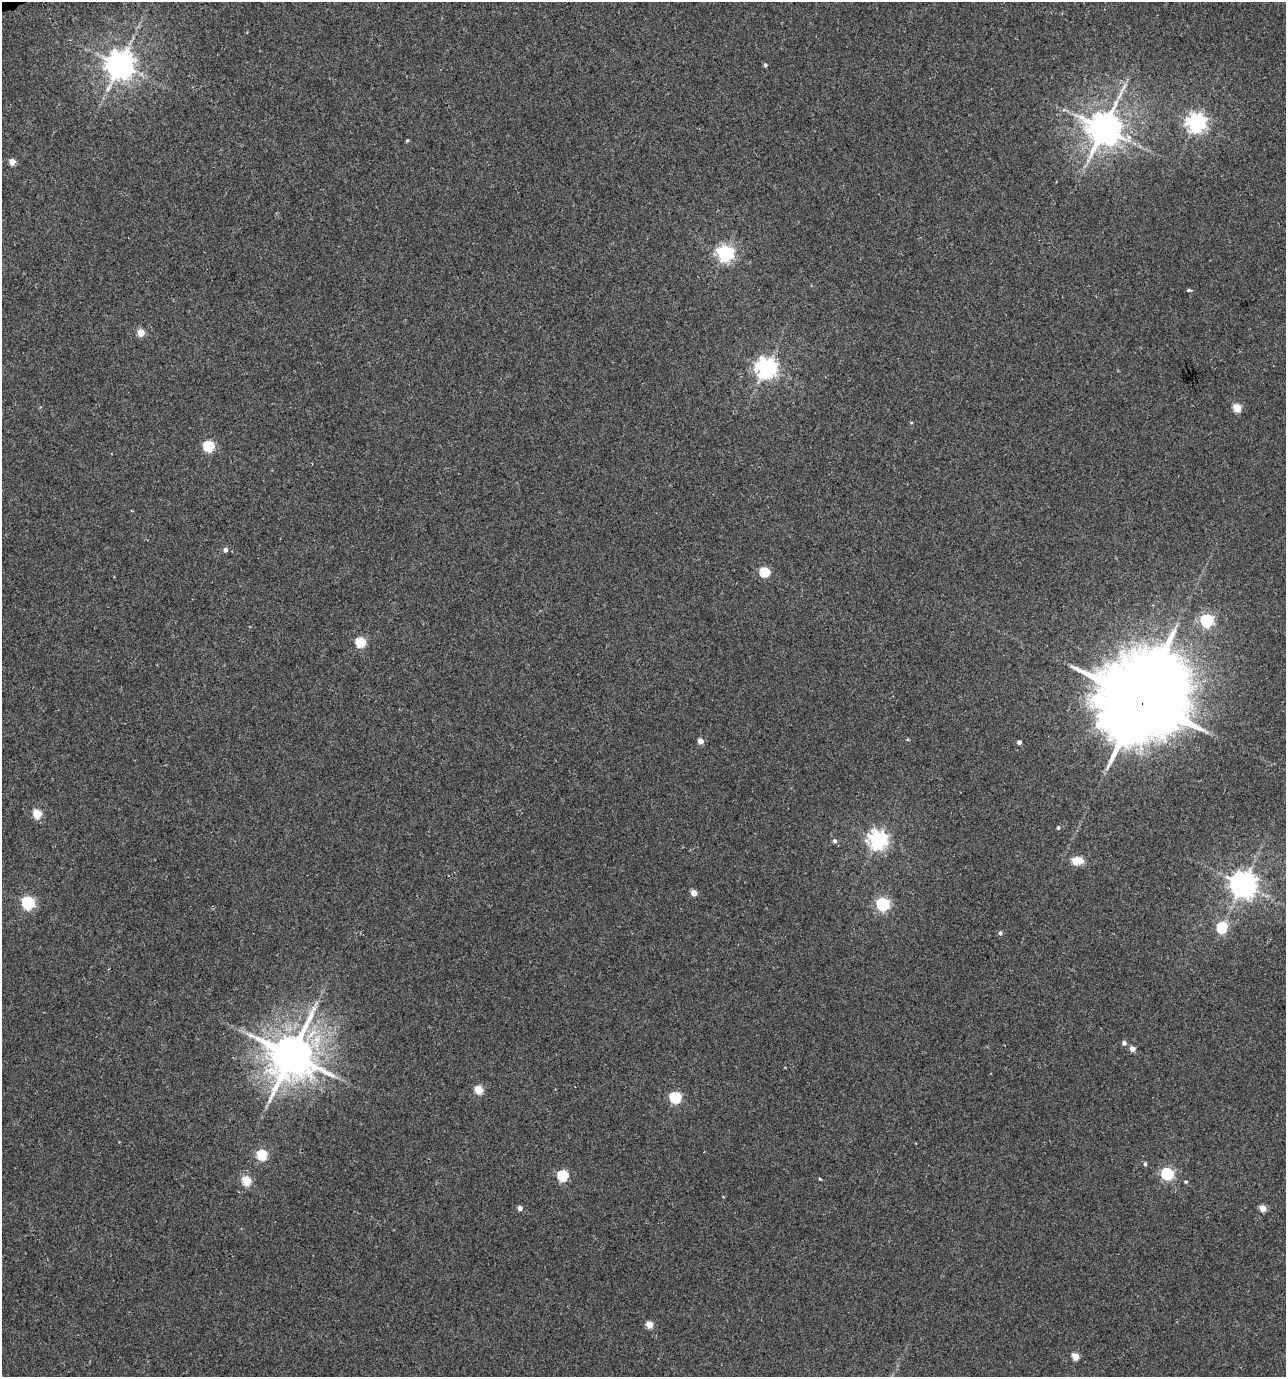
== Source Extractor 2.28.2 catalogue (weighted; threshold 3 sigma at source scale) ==
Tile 11 of 4 x 4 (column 3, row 3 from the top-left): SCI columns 2701-3984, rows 1378-2752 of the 5346 x 5507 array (HDU 1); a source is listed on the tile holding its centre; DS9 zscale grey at full resolution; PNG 1288 x 1379 px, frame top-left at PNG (2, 2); no overlay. Shown black and unused: <1% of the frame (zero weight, under 3 of 4 exposures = <1% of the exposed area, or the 3 px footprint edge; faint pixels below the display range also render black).
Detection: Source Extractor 2.28.2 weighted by HDU 2 'WHT'; one run over the whole footprint, this tile lists its part. Background 0.0212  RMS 0.0066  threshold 0.0299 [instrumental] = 3 sigma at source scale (4.5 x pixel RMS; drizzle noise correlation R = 1.50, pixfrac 1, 0.0396/0.0396 arcsec/px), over >= 5 px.
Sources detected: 48; all 48 listed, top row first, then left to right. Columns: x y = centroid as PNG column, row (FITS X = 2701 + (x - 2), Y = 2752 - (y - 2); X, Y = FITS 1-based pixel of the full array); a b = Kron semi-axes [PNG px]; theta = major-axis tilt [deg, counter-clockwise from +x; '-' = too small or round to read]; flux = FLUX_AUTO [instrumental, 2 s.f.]
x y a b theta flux
120 65 9 8 - 940
765 65 4 4 - 1.2
1196 123 7 7 - 320
1104 128 9 9 - 1500
407 141 4 3 - 0.77
12 162 4 4 - 8.2
725 253 6 6 - 210
1189 290 6 3 -6 1.1
141 333 5 4 - 14
766 368 7 7 - 400
1237 408 5 5 - 17
911 422 4 3 - 0.52
208 446 5 5 - 52
225 550 5 5 - 2.4
764 572 5 5 - 37
1207 620 6 6 - 110
360 642 5 5 - 39
1140 699 28 25 47 8000
700 741 4 4 - 6.3
1019 742 4 4 - 2.5
37 814 5 5 - 26
1058 828 4 4 - 1.1
877 840 7 7 - 300
835 841 5 5 - 1.6
1075 861 5 4 - 13
1080 861 5 4 - 12
1243 884 8 8 - 750
694 893 4 4 - 7.5
28 903 6 6 - 97
882 904 6 6 - 110
1222 928 6 5 - 52
1000 933 5 5 - 1.8
1124 1043 5 5 - 2.2
1132 1049 4 4 - 5.2
291 1055 13 12 - 2700
478 1090 5 5 - 20
675 1098 6 5 - 60
261 1155 5 5 - 48
1145 1164 5 4 - 1
1167 1174 6 5 - 90
562 1176 6 5 - 44
820 1179 4 3 - 0.72
246 1181 5 5 - 29
1186 1182 4 3 - 0.84
520 1208 4 4 - 3.4
1263 1208 5 4 - 10
649 1325 5 4 - 13
1075 1356 5 4 - 13
Overlapping masked pixels (flux is a lower limit): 1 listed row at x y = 1140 699